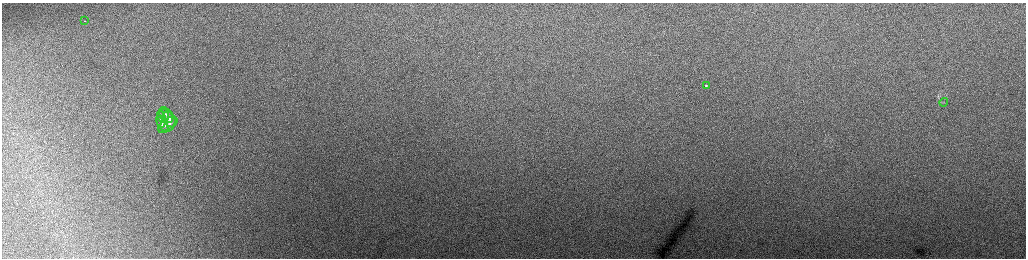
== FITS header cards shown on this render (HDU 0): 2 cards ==
NAXIS1  =                 2048 /fastest changing axis
NAXIS2  =                  512 /next to fastest changing axis

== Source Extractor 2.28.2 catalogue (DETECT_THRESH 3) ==
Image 2048 x 512 px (HDU 0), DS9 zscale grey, zoomed out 1/2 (1 PNG px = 2 x 2 image px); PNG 1028 x 260 px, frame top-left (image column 1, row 511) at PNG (2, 3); each listed source drawn as its Kron ellipse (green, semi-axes under 4 px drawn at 4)
Background 156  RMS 1.8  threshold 5.51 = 3 sigma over >= 5 px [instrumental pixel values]
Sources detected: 9; all 9 listed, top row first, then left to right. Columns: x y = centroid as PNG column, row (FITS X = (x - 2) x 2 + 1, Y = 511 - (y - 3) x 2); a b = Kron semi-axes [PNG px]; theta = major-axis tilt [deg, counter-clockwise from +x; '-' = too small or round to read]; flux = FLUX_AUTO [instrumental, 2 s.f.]
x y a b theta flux
85 21 2 1 - 260
706 86 2 2 - 4300
944 102 4 2 - 320
166 115 9 5 -53 1400
163 116 6 6 - 1100
170 119 8 5 -65 1300
161 120 8 4 -88 1200
162 124 8 4 -55 990
168 125 11 6 38 1800